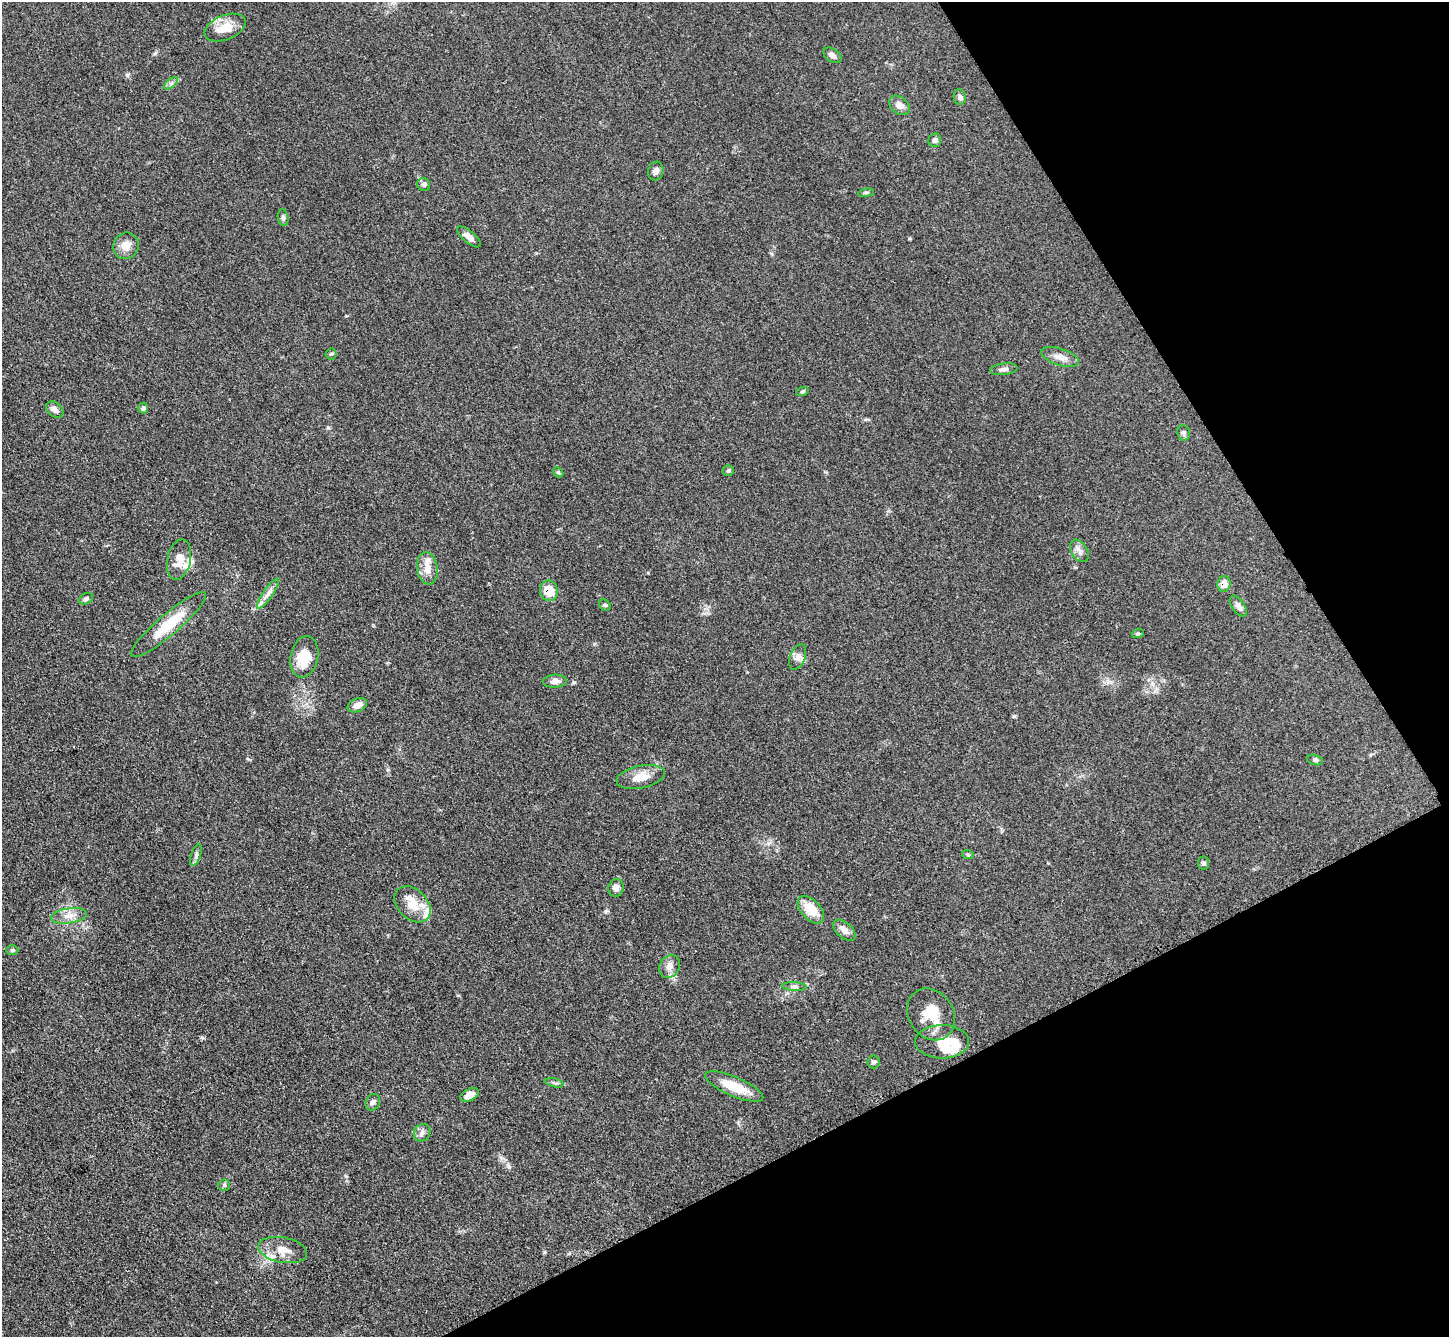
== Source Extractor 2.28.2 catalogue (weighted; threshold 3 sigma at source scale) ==
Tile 12 of 4 x 4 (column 4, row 3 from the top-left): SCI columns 4358-5804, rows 1641-2975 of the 5823 x 5815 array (HDU 1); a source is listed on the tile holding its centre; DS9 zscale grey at full resolution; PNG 1451 x 1339 px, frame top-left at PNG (2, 2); each listed source drawn as its Kron ellipse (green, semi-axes under 4 px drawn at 4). Shown black and unused: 25% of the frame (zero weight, under 3 of 4 exposures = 2% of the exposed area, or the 3 px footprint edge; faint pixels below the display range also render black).
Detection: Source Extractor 2.28.2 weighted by HDU 2 'WHT'; one run over the whole footprint, this tile lists its part. Background 0.0654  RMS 0.0057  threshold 0.0258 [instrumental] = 3 sigma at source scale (4.5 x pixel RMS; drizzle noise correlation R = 1.50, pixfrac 1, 0.05/0.05 arcsec/px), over >= 5 px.
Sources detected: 68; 1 inside a brighter object's white glare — neither listed nor drawn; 8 inside a brighter listed object's ellipse — not listed separately; the other 59 listed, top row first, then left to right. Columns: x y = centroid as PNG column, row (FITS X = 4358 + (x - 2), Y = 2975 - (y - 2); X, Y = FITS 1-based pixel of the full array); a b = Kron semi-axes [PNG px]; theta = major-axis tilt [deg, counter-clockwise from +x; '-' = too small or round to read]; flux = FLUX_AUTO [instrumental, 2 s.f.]
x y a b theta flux
225 28 21 12 22 11
832 55 10 6 -34 2.4
171 83 8 4 37 1.4
960 97 8 6 -79 1.9
899 105 11 8 -37 3.3
935 140 7 6 - 1.5
656 171 9 7 72 2.8
424 184 7 6 - 1.4
866 193 8 4 8 0.95
283 218 8 5 -82 1.3
469 237 15 6 -41 3.4
126 246 13 12 - 6
331 354 5 5 - 0.9
1060 357 19 8 -18 4.5
1004 369 14 5 6 2.2
802 392 6 4 20 0.75
143 408 5 5 - 1.7
55 409 10 7 -39 3.1
1184 433 8 6 -82 1.7
728 471 6 5 - 0.88
558 472 6 4 -44 0.82
1079 551 12 8 -59 3
179 560 20 11 77 6.5
427 568 16 10 -82 5.7
1224 584 8 6 79 4.6
549 591 10 9 - 9.6
268 594 18 5 55 3.4
86 599 7 5 28 1.3
605 605 6 5 - 0.95
1238 606 12 6 -55 2.1
169 625 48 10 40 20
1138 633 6 4 19 0.7
304 657 21 13 79 15
798 657 13 7 68 3
555 681 12 6 3 2.9
357 705 10 6 23 3.5
1315 760 8 5 -15 1.2
641 777 24 11 12 8.3
196 855 11 5 71 1.5
968 855 6 4 -19 0.78
1204 863 6 5 - 1.4
616 888 9 7 72 2.7
413 904 21 14 -45 9.5
811 910 16 9 -48 12
69 916 18 7 8 5
844 930 13 7 -40 4.1
12 950 6 5 - 0.9
670 966 12 9 60 3.8
794 987 12 4 -3 1.5
931 1014 27 22 -56 16
942 1042 27 17 0 12
874 1062 6 6 - 1.2
554 1083 9 4 -12 1.1
734 1086 31 9 -23 13
470 1095 10 6 29 4.9
373 1102 8 7 - 2
422 1133 9 8 - 2.3
224 1185 6 5 - 1
283 1250 25 12 -11 8.1
Overlapping masked pixels (flux is a lower limit): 2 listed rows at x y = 1224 584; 549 591
Unlisted compact peaks at least as high as the median listed source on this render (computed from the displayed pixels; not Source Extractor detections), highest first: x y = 127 75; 544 1252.